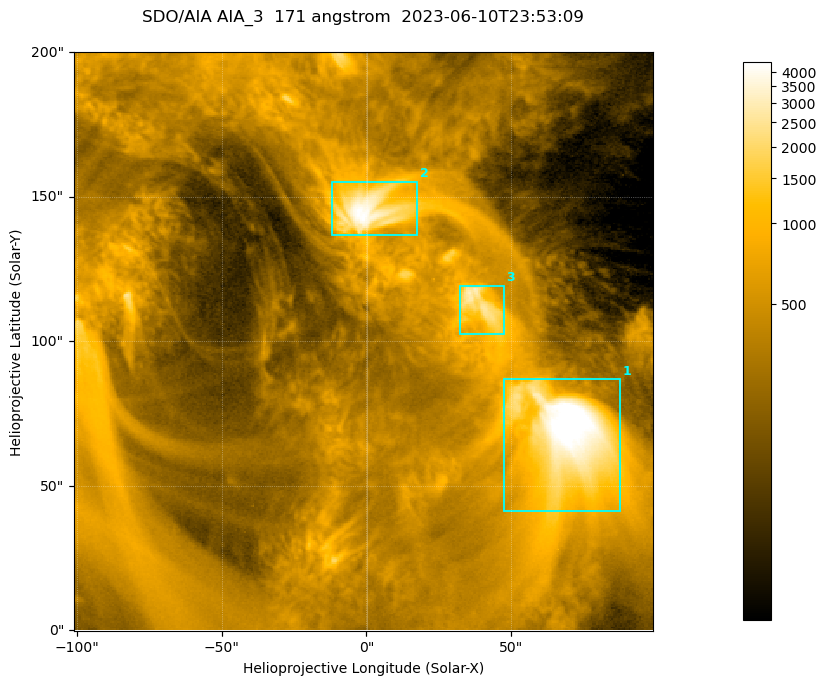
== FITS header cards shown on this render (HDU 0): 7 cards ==
TELESCOP= 'SDO/AIA '           / For AIA: SDO/AIA
INSTRUME= 'AIA_3   '           / For AIA: AIA_ATA1, AIA_ATA2, AIA_ATA3 or AIA_AT
WAVELNTH=                  171 / [angstrom] Wavelength
WAVEUNIT= 'angstrom'           / Wavelength unit: angstrom
DATE-OBS= '2023-06-10T23:53:09.352' / [ISO] Date when observation started; ISO 8
CTYPE1  = 'HPLN-TAN'           / CTYPE1; Typically HPLN
CTYPE2  = 'HPLT-TAN'           / CTYPE2; Typically HPLT

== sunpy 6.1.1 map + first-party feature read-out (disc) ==
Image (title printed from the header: SDO/AIA AIA_3  171 angstrom  2023-06-10T23:53:09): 334 x 334 px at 0.599 arcsec/px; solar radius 945 arcsec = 1577 px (partial field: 1.4% of the solar disc is inside the frame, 100% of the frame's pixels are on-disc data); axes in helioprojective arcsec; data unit not stated in the header (colour bar unlabelled)
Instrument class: DISC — disc imager (sunpy class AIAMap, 171 A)
Bright regions (active regions / flare kernels): reference = the on-disc median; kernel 3 px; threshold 5 sigma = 1109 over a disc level ~355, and >= 1.15x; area >= 111 px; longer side >= 4 px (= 2.4 arcsec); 3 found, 3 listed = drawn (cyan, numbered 1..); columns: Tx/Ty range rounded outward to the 2 arcsec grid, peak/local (2 s.f.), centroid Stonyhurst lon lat
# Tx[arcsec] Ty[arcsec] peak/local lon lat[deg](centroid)
1 46..88 40..88 15 +4 +4
2 -12..18 136..156 12 +0 +9
3 32..48 102..120 8.1 +2 +7